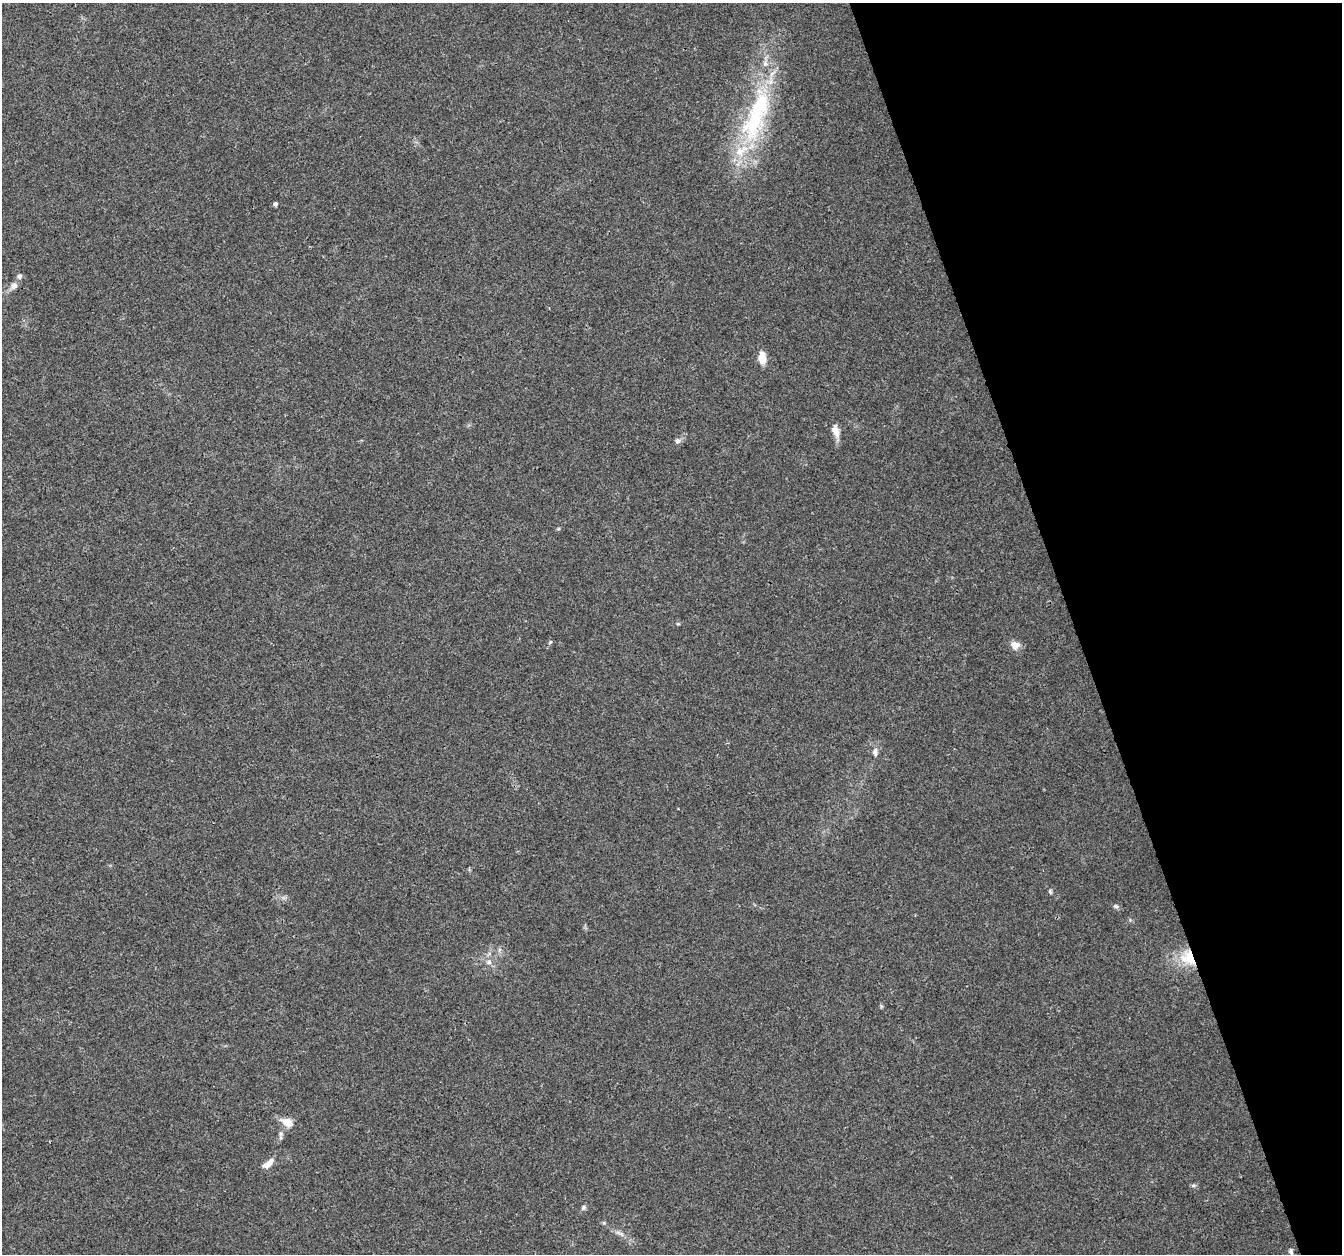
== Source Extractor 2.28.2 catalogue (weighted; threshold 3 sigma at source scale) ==
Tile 12 of 4 x 4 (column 4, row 3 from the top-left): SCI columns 4023-5362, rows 1315-2566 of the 5363 x 5188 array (HDU 1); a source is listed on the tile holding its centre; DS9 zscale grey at full resolution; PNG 1344 x 1256 px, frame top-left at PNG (2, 3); no overlay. Shown black and unused: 20% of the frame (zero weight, under 3 of 4 exposures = <1% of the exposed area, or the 3 px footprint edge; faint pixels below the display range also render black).
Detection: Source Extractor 2.28.2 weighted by HDU 2 'WHT'; one run over the whole footprint, this tile lists its part. Background 0.0182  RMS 0.0028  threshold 0.0128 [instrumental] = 3 sigma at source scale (4.5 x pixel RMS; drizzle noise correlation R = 1.50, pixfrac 1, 0.0396/0.0396 arcsec/px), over >= 5 px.
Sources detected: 26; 4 inside a brighter listed object's ellipse — not listed separately; the other 22 listed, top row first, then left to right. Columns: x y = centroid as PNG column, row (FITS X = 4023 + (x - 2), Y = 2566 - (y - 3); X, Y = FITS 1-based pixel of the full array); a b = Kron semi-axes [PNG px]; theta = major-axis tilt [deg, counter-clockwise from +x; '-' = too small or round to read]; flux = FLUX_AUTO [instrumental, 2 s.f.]
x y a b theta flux
754 122 65 33 66 35
275 204 4 4 - 0.77
19 276 7 6 - 0.78
14 286 10 7 32 1.6
762 358 11 7 -84 4.8
836 431 19 8 -74 2.3
678 441 8 7 - 0.91
678 624 5 3 - 0.3
550 642 6 4 45 0.35
1015 645 12 10 -7 2.1
875 752 12 7 -85 1.3
1050 892 7 4 -46 0.43
1116 906 6 5 - 0.6
1188 958 21 18 -44 8.1
489 962 7 7 - 1.1
287 1122 13 8 -23 3.5
281 1134 10 6 77 0.96
268 1164 15 7 41 2.4
1193 1185 7 4 1 0.5
583 1207 7 6 - 0.67
618 1232 12 4 -26 1
1291 1251 8 4 -82 0.6
Overlapping masked pixels (flux is a lower limit): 1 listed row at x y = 1188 958